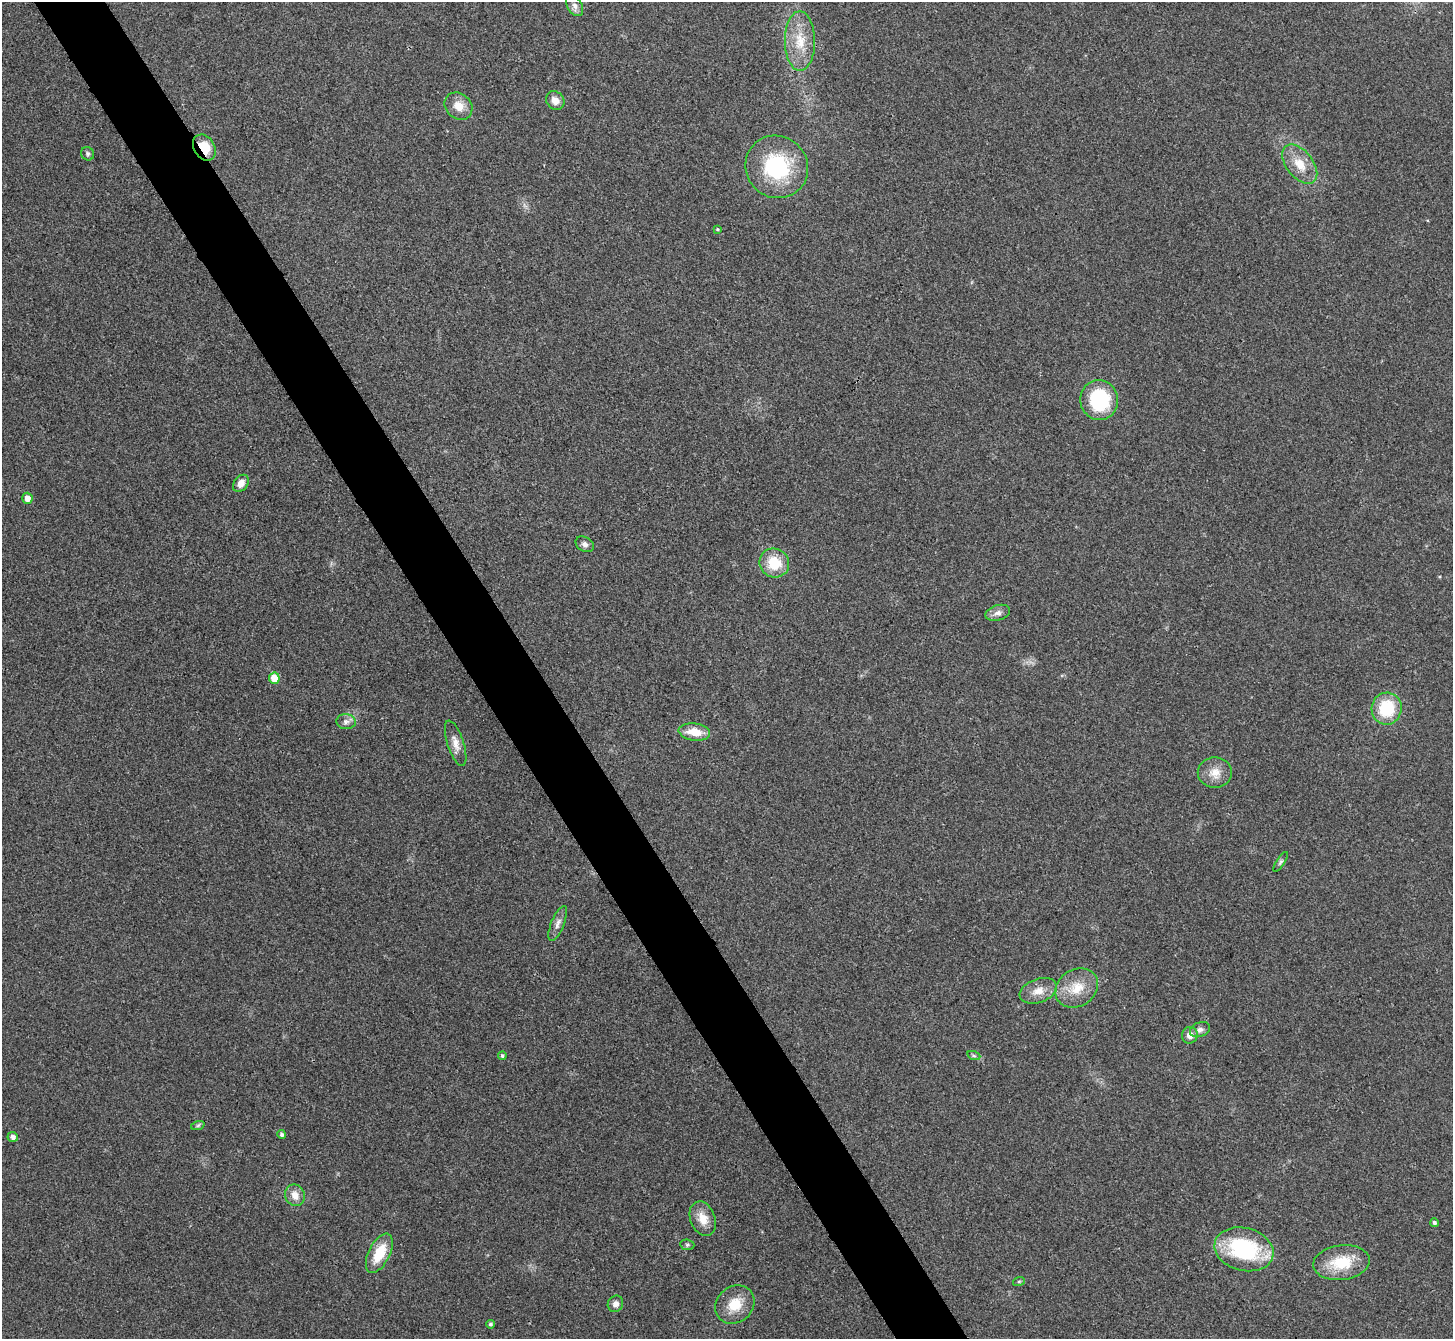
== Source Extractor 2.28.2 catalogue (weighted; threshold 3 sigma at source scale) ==
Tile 11 of 4 x 4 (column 3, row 3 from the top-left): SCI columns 2907-4357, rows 1500-2836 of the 5817 x 5809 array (HDU 1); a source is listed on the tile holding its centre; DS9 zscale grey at full resolution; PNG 1455 x 1341 px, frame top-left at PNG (2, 2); each listed source drawn as its Kron ellipse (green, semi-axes under 4 px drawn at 4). Shown black and unused: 5% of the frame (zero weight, under 3 of 4 exposures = <1% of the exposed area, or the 3 px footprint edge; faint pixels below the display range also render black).
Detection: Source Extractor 2.28.2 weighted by HDU 2 'WHT'; one run over the whole footprint, this tile lists its part. Background 0.0467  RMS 0.0066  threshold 0.0295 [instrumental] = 3 sigma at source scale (4.5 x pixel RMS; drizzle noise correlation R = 1.50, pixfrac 1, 0.05/0.05 arcsec/px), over >= 5 px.
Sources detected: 43; all 43 listed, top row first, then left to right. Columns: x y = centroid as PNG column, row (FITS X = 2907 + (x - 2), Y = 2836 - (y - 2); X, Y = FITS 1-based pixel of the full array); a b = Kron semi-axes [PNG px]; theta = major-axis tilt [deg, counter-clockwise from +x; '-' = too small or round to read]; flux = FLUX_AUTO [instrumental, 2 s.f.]
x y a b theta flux
575 6 11 7 -59 2.8
800 41 30 15 -90 18
555 101 10 8 -48 5.7
458 106 15 12 -42 8.4
204 147 14 10 -58 15
88 154 7 6 - 1.5
1300 164 22 13 -52 13
777 167 32 30 -43 55
717 229 4 3 - 0.8
1099 400 20 19 - 44
241 483 9 7 54 5.5
27 498 5 5 - 4.5
585 544 10 7 -29 2.6
774 563 15 14 - 18
998 613 12 7 16 3.7
274 678 5 5 - 14
1387 709 16 15 - 29
346 722 9 7 -8 2.8
694 732 16 8 -7 11
456 743 24 8 -72 6
1215 773 17 15 1 8.9
1280 862 11 4 57 1.4
558 923 18 6 68 3.9
1077 988 22 18 33 15
1038 991 19 11 20 7.9
1200 1030 10 7 22 2.6
1190 1035 8 8 - 4.4
502 1056 4 4 - 1.2
974 1056 7 4 -19 1.2
198 1125 7 4 19 1.1
282 1135 4 4 - 1.7
13 1137 5 5 - 2.6
295 1195 11 9 -69 6.3
703 1219 18 12 -69 9.5
1434 1223 4 4 - 1.7
687 1245 7 5 -7 1.3
1244 1249 30 21 -14 62
379 1253 21 10 63 18
1341 1263 28 17 7 24
1019 1281 6 4 18 0.74
615 1304 8 7 - 3.4
735 1305 21 18 41 15
490 1324 4 4 - 1.3
Overlapping masked pixels (flux is a lower limit): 1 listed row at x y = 204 147